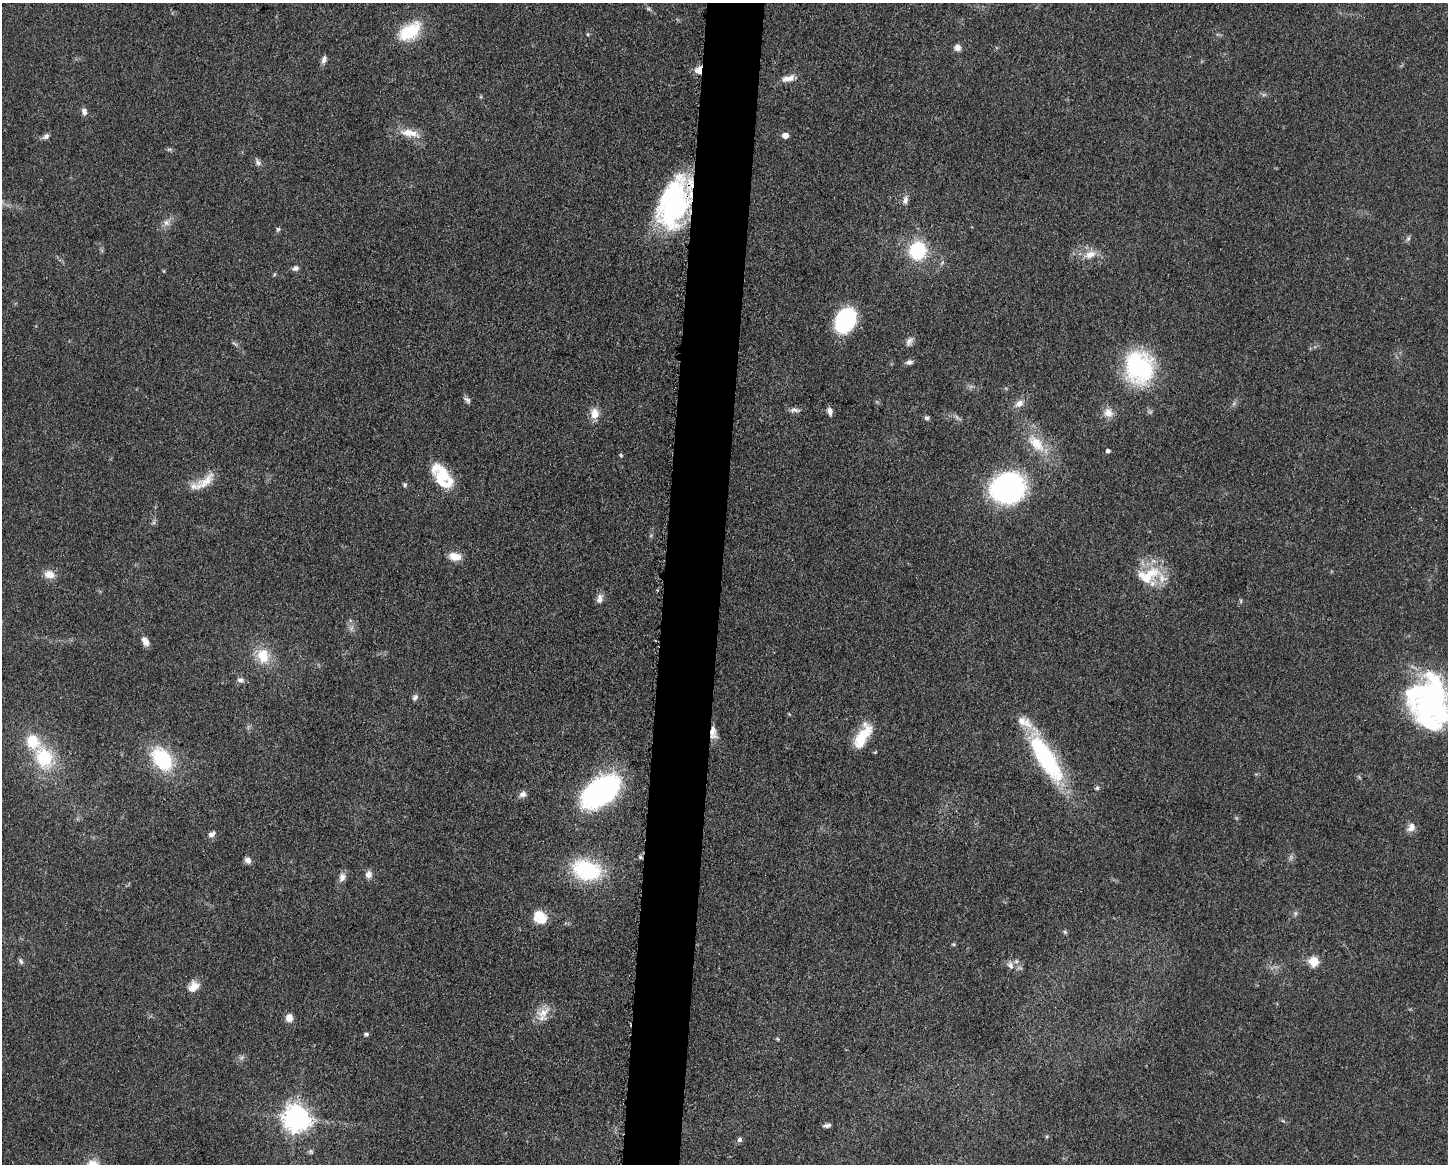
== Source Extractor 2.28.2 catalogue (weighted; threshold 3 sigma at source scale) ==
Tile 5 of 3 x 4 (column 2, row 2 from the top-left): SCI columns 1678-3123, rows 2329-3490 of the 4681 x 4654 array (HDU 1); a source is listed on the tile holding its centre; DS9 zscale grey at full resolution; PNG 1450 x 1166 px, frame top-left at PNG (2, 3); no overlay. Shown black and unused: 4% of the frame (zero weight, under 3 of 5 exposures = <1% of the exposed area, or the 3 px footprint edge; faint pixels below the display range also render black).
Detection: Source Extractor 2.28.2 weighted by HDU 2 'WHT'; one run over the whole footprint, this tile lists its part. Background 0.0619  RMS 0.0058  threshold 0.0261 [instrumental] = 3 sigma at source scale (4.5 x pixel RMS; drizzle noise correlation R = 1.50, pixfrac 1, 0.05/0.05 arcsec/px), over >= 5 px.
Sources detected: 85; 1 too faint to see at this stretch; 1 inside a brighter object's white glare — not listed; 5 inside a brighter listed object's ellipse — not listed separately; the other 78 listed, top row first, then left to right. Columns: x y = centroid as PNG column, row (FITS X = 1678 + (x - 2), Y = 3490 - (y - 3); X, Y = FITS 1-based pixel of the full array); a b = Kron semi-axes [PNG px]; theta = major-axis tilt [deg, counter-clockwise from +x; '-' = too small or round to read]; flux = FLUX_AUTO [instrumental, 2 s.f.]
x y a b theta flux
410 31 29 17 35 23
957 47 7 7 - 3.2
324 59 10 6 71 2.3
699 70 8 7 - 5.4
788 78 18 8 13 4.7
84 111 9 6 -75 2.7
409 133 28 10 -11 9
46 136 9 6 30 2.1
785 136 5 4 - 5.9
169 149 7 4 1 1
258 162 9 7 -63 1.9
905 200 12 7 82 2.8
673 203 53 28 75 100
166 223 10 8 -53 2.8
278 229 5 5 - 0.9
1408 238 7 5 68 1.3
918 250 15 13 78 39
1090 254 17 10 21 6.6
296 268 7 6 - 2
845 320 18 13 62 75
909 341 13 7 61 2.6
235 344 10 3 -29 1
909 362 9 6 4 1.9
1139 367 28 24 -71 82
467 400 10 6 -45 1.8
1019 404 12 8 34 4
795 410 13 5 -4 2.2
830 411 10 5 -75 2.6
595 413 15 11 -89 6
1108 413 13 12 - 5.3
927 418 7 5 -1 1.3
1036 443 29 15 -49 16
1108 451 4 4 - 1.8
621 455 5 4 - 0.7
442 477 24 16 -54 24
205 482 33 12 37 10
404 485 6 5 - 1
1008 488 25 22 24 150
455 556 13 9 -11 7.1
49 574 14 10 -10 5.8
1148 575 38 20 21 23
599 599 12 8 83 3.2
1241 601 6 4 -72 0.74
145 641 12 7 -58 3.6
263 656 18 15 -77 14
240 680 10 7 -10 2.1
415 697 9 7 53 1.8
1432 700 56 37 68 130
713 733 17 8 -84 4.9
863 736 32 13 61 16
44 758 24 18 -70 32
1046 758 61 18 -58 69
162 759 23 15 -52 42
1097 788 5 5 - 1
602 791 37 21 40 140
523 794 10 8 32 2.5
1411 827 12 9 59 4
212 834 10 6 33 2.6
248 860 7 6 - 3
586 870 28 19 -16 50
368 874 9 8 - 3.1
342 877 11 8 75 3.3
540 917 16 13 -36 12
1065 932 6 5 - 0.91
953 944 5 4 - 0.69
21 961 7 5 -70 1.4
1314 961 6 5 - 29
1010 965 10 8 -60 3.3
193 987 15 11 48 5.9
543 1013 20 15 49 8.3
289 1018 9 8 - 4.5
366 1034 7 4 9 1.1
778 1039 5 3 - 0.57
296 1118 9 9 - 550
1283 1121 6 4 -18 0.77
827 1125 10 5 13 1.7
740 1140 7 6 - 1.5
311 1151 7 6 - 1.2
Overlapping masked pixels (flux is a lower limit): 3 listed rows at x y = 699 70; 673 203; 713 733
Isophote crosses this tile's border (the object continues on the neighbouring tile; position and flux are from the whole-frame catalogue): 1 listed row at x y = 1432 700